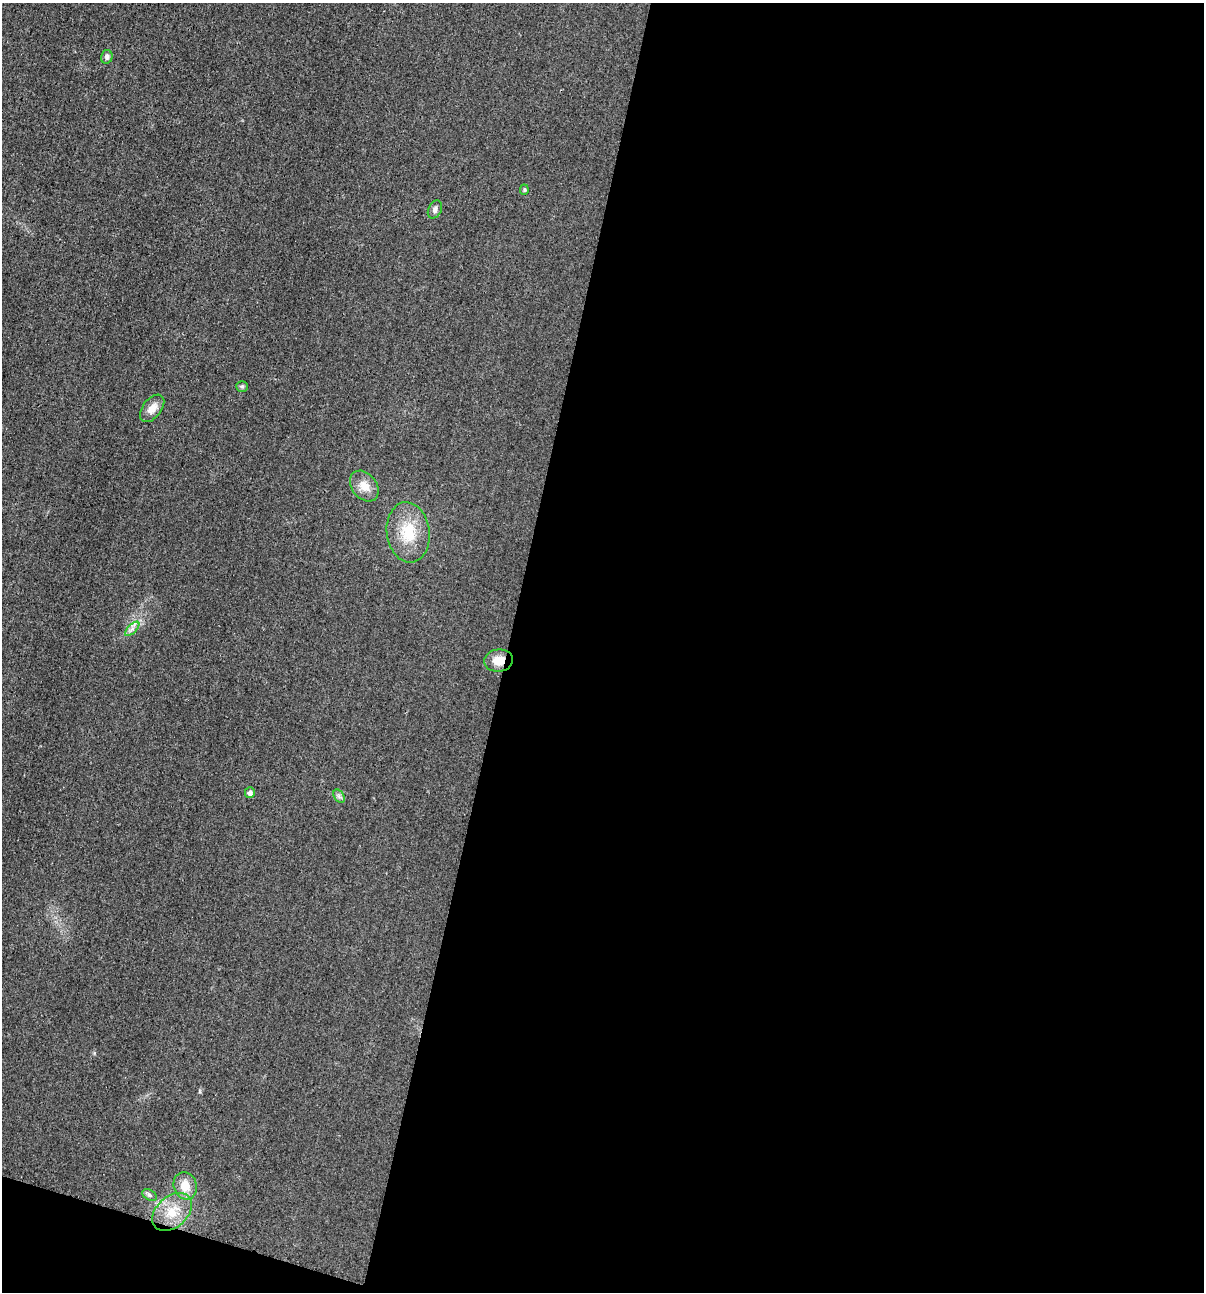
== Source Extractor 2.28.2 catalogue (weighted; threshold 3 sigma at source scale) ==
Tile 16 of 4 x 4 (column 4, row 4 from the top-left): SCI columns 3733-4934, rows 12-1301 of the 5200 x 5181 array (HDU 1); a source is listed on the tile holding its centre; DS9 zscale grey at full resolution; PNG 1206 x 1294 px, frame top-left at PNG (2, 3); each listed source drawn as its Kron ellipse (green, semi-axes under 4 px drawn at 4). Shown black and unused: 59% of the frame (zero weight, under 3 of 4 exposures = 1% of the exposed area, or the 3 px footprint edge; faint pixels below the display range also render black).
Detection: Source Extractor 2.28.2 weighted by HDU 2 'WHT'; one run over the whole footprint, this tile lists its part. Background 0.0299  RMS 0.0059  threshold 0.0265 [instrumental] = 3 sigma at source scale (4.5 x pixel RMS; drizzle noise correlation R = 1.50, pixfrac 1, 0.05/0.05 arcsec/px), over >= 5 px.
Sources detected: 14; all 14 listed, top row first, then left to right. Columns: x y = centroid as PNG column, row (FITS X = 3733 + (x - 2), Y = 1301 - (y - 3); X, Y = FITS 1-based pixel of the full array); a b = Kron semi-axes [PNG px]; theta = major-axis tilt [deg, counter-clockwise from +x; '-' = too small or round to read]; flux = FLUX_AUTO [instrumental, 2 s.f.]
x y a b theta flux
107 57 7 5 77 1.5
524 190 5 4 - 0.92
435 209 9 6 64 2
242 386 6 5 - 0.98
152 408 16 9 52 5.7
364 486 17 12 -51 6.7
408 532 30 21 -82 20
132 629 9 4 45 2
499 660 14 11 7 7.8
250 793 5 5 - 2.1
339 796 7 5 -58 1.5
185 1186 14 11 -74 8.6
150 1195 8 5 -28 1.5
172 1212 23 15 42 14
Overlapping masked pixels (flux is a lower limit): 1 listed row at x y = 499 660